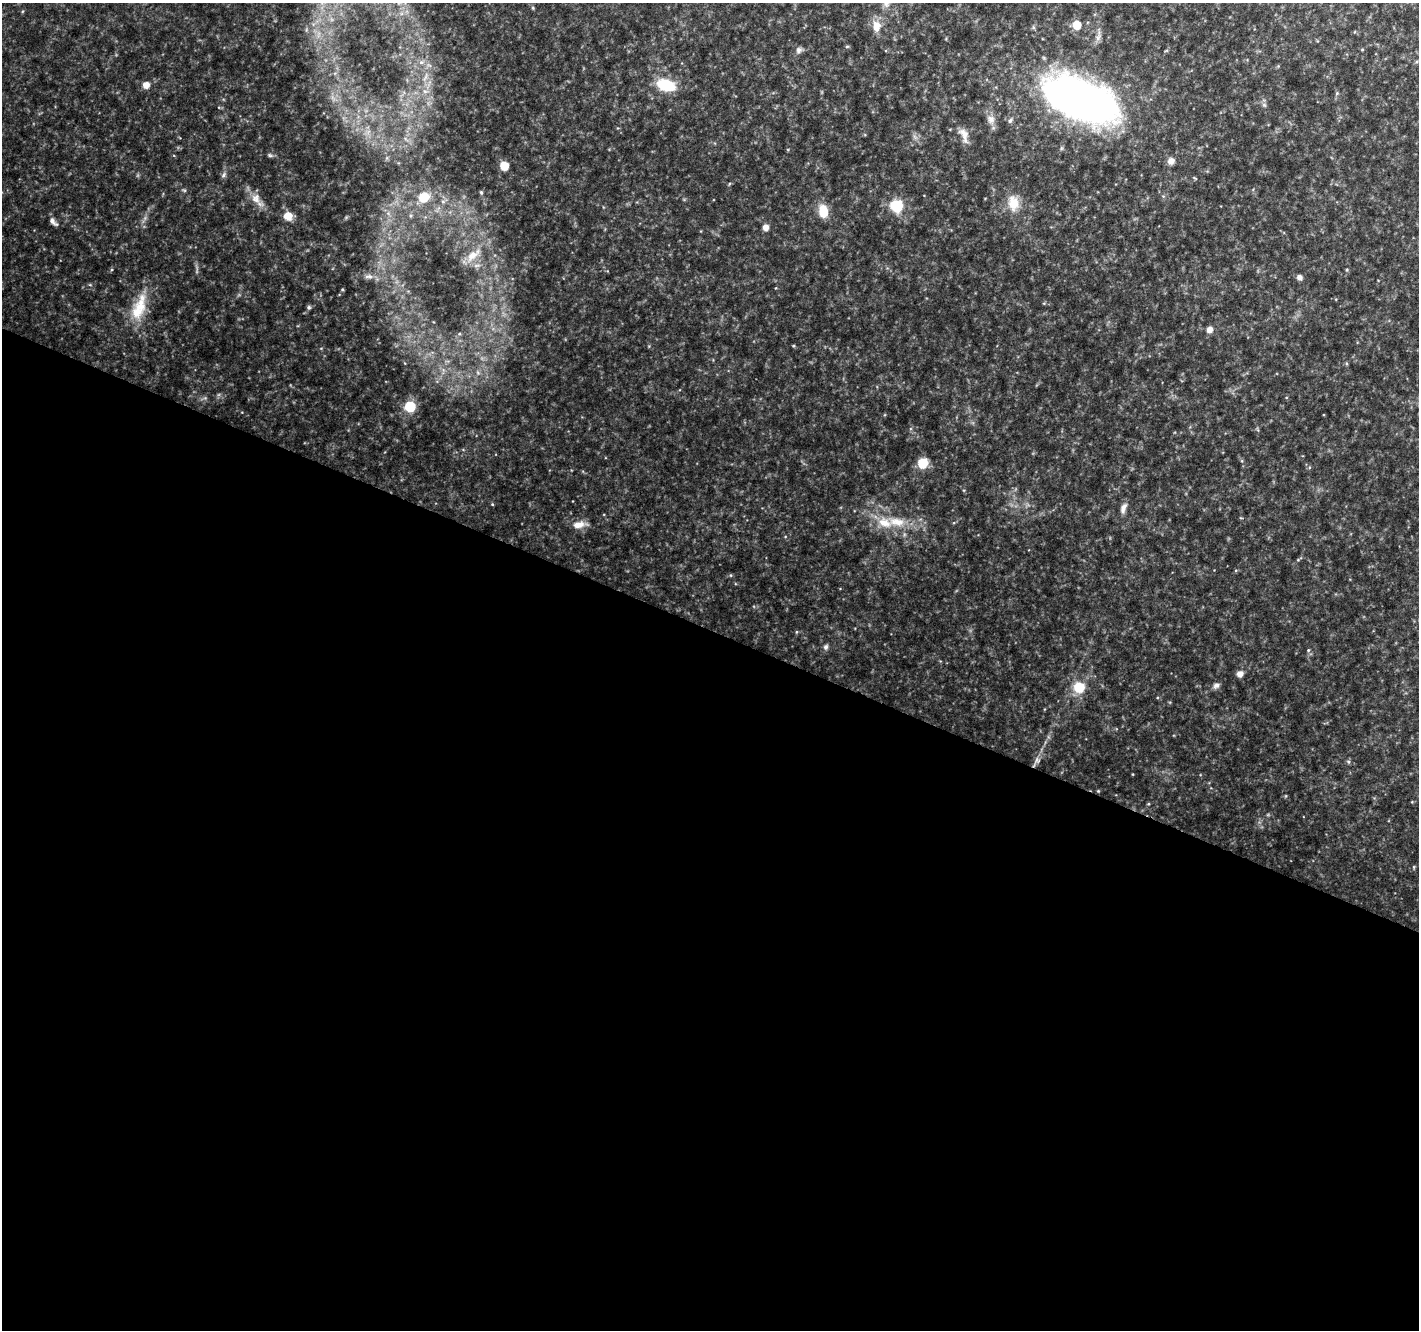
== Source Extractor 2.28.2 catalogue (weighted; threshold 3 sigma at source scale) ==
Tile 14 of 4 x 4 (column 2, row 4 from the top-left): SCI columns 1423-2839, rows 269-1596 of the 5673 x 5786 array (HDU 1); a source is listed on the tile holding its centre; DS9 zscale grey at full resolution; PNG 1421 x 1332 px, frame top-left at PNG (2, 3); no overlay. Shown black and unused: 53% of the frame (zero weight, under 4 of 8 exposures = <1% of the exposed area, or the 3 px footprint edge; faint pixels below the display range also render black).
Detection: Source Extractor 2.28.2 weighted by HDU 2 'WHT'; one run over the whole footprint, this tile lists its part. Background 0.0369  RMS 0.0028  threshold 0.0116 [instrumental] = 3 sigma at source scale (4.09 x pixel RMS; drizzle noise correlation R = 1.36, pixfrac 0.8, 0.0396/0.0396 arcsec/px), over >= 5 px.
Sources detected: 44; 1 inside a brighter listed object's ellipse — not listed separately; the other 43 listed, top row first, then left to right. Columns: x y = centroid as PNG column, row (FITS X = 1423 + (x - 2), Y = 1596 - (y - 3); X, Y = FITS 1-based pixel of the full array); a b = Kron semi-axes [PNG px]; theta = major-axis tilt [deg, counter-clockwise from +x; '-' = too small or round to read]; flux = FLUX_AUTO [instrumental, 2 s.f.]
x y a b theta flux
1077 25 5 5 - 6
876 26 14 10 -87 2.8
847 46 6 4 1 0.27
799 50 8 7 - 0.79
146 85 7 7 - 1.7
666 85 14 8 -17 12
1081 100 81 39 -21 120
991 119 11 8 -66 1.6
1010 121 7 5 55 0.6
964 135 22 9 -68 2.2
270 155 7 5 -30 0.42
1171 161 7 6 - 1.5
504 166 7 7 - 3.9
223 175 7 5 61 0.54
481 192 5 4 - 0.25
424 197 8 8 - 5.6
256 199 14 11 -85 2.3
1013 203 22 14 -82 4.1
897 206 7 7 - 15
823 212 12 8 -84 5.3
288 216 9 9 - 2.9
53 222 13 6 -44 1.1
766 227 7 6 - 1.3
472 255 15 9 37 2.3
369 276 12 4 0 0.91
1299 277 7 5 -41 0.98
342 290 5 3 - 0.24
139 307 41 16 70 8.2
309 307 6 5 - 0.46
1209 330 7 6 - 1.3
410 406 7 7 - 11
923 463 7 7 - 7.7
1123 508 15 6 68 1.3
896 522 24 11 -4 5.2
578 525 16 8 11 2.3
826 647 8 6 73 0.69
1308 650 6 4 88 0.31
1240 674 7 6 - 1.3
1216 685 8 6 37 0.89
1079 687 9 9 - 6.7
1037 760 8 6 -78 0.75
1348 762 5 5 - 0.39
1098 791 4 4 - 0.21